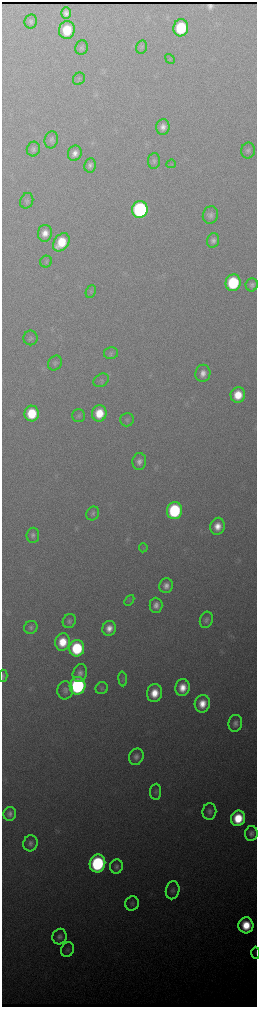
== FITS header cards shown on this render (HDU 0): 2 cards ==
NAXIS1  =                  510 / length of data axis 1
NAXIS2  =                 2010 / length of data axis 2

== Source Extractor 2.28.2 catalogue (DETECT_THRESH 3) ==
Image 510 x 2010 px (HDU 0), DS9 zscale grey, zoomed out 1/2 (1 PNG px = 2 x 2 image px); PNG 259 x 1009 px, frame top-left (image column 2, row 2010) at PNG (2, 2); each listed source drawn as its Kron ellipse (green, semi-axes under 4 px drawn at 4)
Background 2770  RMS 35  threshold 104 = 3 sigma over >= 5 px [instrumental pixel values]
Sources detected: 77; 1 cannot appear on this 1/2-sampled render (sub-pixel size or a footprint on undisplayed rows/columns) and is neither listed nor drawn; the other 76 listed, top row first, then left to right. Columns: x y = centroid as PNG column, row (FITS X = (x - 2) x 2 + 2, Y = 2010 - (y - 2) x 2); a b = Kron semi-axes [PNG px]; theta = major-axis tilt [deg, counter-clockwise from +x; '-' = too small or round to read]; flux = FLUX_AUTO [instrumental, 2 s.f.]
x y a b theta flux
66 13 6 5 - 3.7e+04
31 21 7 6 - 2.1e+04
181 28 8 7 - 4.4e+05
67 30 9 8 - 2.7e+05
82 47 7 6 - 2.0e+04
141 47 7 5 77 1.6e+04
170 59 5 1 - 5.0e+03
79 79 6 5 - 1.5e+04
163 127 8 6 81 4.7e+04
51 140 8 6 75 2.6e+04
33 149 7 6 - 2.3e+04
248 151 8 7 - 2.3e+04
75 153 8 6 69 4.9e+04
154 161 8 6 85 1.9e+04
171 164 5 3 - 8.2e+03
90 165 7 5 80 3.2e+04
27 201 8 6 67 2.0e+04
140 209 8 8 - 1.5e+06
210 215 9 7 68 3.8e+04
45 233 8 7 - 7.0e+04
213 240 7 6 - 3.1e+04
61 242 10 7 53 2.3e+05
46 262 6 5 - 1.3e+04
233 283 8 7 - 6.1e+05
252 285 6 6 - 2.5e+04
91 292 6 5 - 1.4e+04
30 338 7 7 - 2.0e+04
111 353 7 6 - 1.8e+04
55 363 8 6 58 1.9e+04
203 373 8 7 - 5.7e+04
101 380 8 6 32 2.2e+04
238 395 8 7 - 1.8e+05
32 413 8 7 - 2.9e+05
99 413 8 7 - 1.8e+05
79 416 6 6 - 1.7e+04
127 420 7 6 - 1.7e+04
139 462 8 7 - 4.2e+04
174 511 8 7 - 7.2e+05
93 513 7 6 - 2.1e+04
217 526 8 7 - 8.9e+04
33 535 7 6 - 2.8e+04
143 548 4 3 - 9.1e+03
166 586 7 7 - 4.9e+04
129 600 6 3 49 1.1e+04
156 605 7 6 - 4.7e+04
206 620 8 6 71 2.7e+04
69 621 7 6 - 2.4e+04
31 627 7 6 - 2.3e+04
109 628 7 7 - 7.6e+04
63 642 8 7 - 1.9e+05
77 648 8 7 - 5.4e+05
80 673 9 7 73 4.0e+04
3 676 6 3 -89 1.2e+04
123 679 7 4 -86 1.3e+04
77 686 9 8 - 1.3e+06
102 688 6 6 - 1.5e+04
182 688 8 7 - 1.1e+05
65 690 9 8 - 3.4e+04
154 693 9 7 78 1.4e+05
202 704 8 7 - 1.2e+05
235 723 8 7 - 3.9e+04
136 757 8 7 - 4.2e+04
156 792 8 5 86 1.8e+04
209 811 8 7 - 3.4e+04
10 814 7 6 - 4.1e+04
238 818 8 7 - 2.8e+05
251 833 7 6 - 4.0e+04
30 843 8 7 - 3.3e+04
97 863 9 8 - 1.1e+06
116 866 7 6 - 2.6e+04
173 890 9 6 76 2.8e+04
132 903 7 6 - 2.1e+04
246 925 8 7 - 2.2e+05
59 937 8 7 - 3.6e+04
67 950 7 6 - 2.1e+04
256 953 6 2 -90 6.2e+03
At the frame edge (FLAGS 8, measured only in part): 1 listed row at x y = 256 953
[1 sub-pixel or undisplayed-footprint detection neither listed nor drawn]